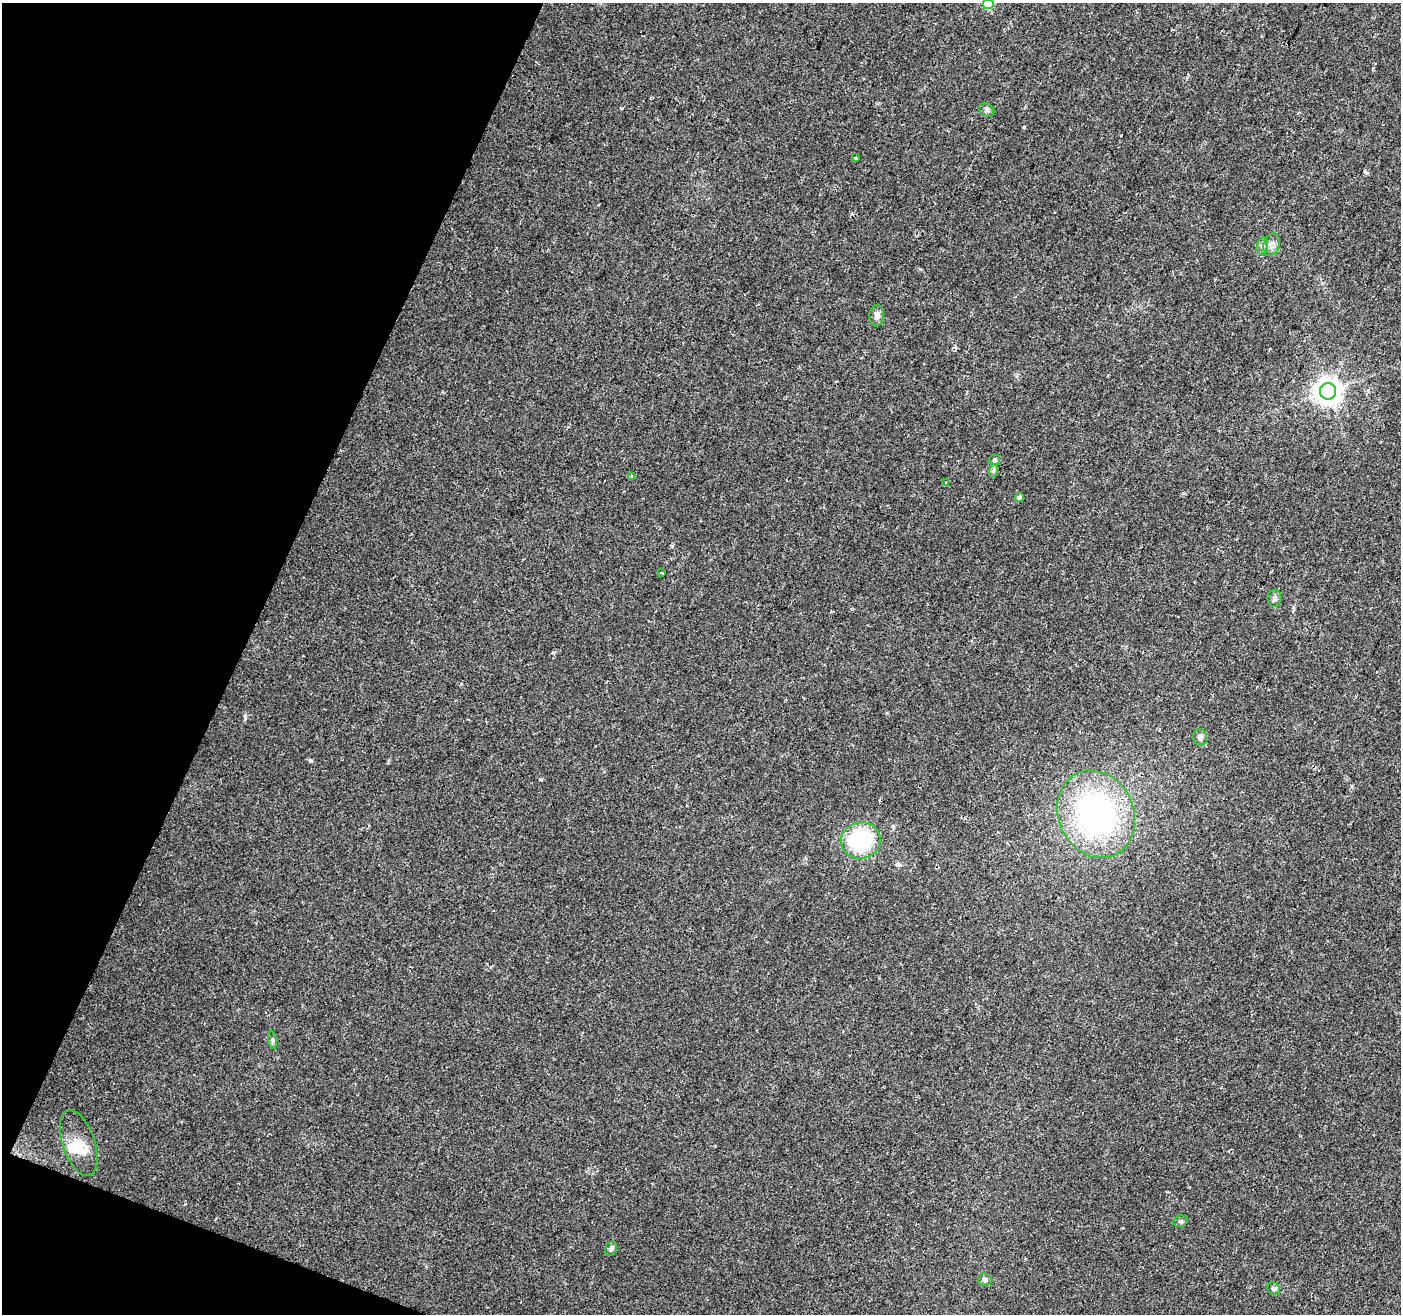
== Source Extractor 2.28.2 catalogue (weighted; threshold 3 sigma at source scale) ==
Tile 9 of 4 x 4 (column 1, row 3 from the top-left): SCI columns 8-1406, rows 1587-2898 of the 5605 x 5730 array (HDU 1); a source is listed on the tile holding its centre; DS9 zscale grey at full resolution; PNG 1403 x 1316 px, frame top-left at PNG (2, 3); each listed source drawn as its Kron ellipse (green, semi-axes under 4 px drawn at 4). Shown black and unused: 19% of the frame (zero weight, under 2 of 3 exposures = <1% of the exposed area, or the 3 px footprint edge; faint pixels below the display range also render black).
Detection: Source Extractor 2.28.2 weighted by HDU 2 'WHT'; one run over the whole footprint, this tile lists its part. Background 0.0584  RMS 0.0068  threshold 0.0307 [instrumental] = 3 sigma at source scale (4.5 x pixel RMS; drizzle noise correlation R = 1.50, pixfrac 1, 0.0396/0.0396 arcsec/px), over >= 5 px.
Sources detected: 27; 2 cosmic-ray / hot-pixel residue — neither listed nor drawn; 2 inside a brighter listed object's ellipse — not listed separately; the other 23 listed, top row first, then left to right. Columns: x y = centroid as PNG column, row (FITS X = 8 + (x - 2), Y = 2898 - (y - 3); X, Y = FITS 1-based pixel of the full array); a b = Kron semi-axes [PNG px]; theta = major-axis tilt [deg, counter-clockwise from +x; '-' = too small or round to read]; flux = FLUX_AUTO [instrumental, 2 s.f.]
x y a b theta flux
988 4 5 5 - 33
987 110 8 6 -33 1.7
856 158 3 3 - 1.9
1271 245 12 8 72 3.1
1262 246 8 5 78 1.9
877 316 11 7 84 3
1328 391 8 8 - 690
994 460 5 5 - 1.3
993 471 7 4 71 1.1
632 476 4 3 - 1.8
946 482 3 3 - 3
1019 497 5 4 - 1.5
662 573 3 3 - 2.4
1275 598 8 7 - 2.1
1200 737 8 7 - 3.2
1096 814 45 37 -66 160
861 840 20 18 12 54
273 1040 9 4 -82 1.4
79 1143 34 16 -71 14
1180 1221 7 5 18 1.1
611 1249 7 5 60 2.1
985 1279 7 6 - 2
1273 1288 7 6 - 1.7
Isophote crosses this tile's border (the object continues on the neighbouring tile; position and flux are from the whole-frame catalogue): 1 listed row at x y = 988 4
Unlisted compact peaks at least as high as the median listed source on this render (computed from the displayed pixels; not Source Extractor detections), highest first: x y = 310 761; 245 717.